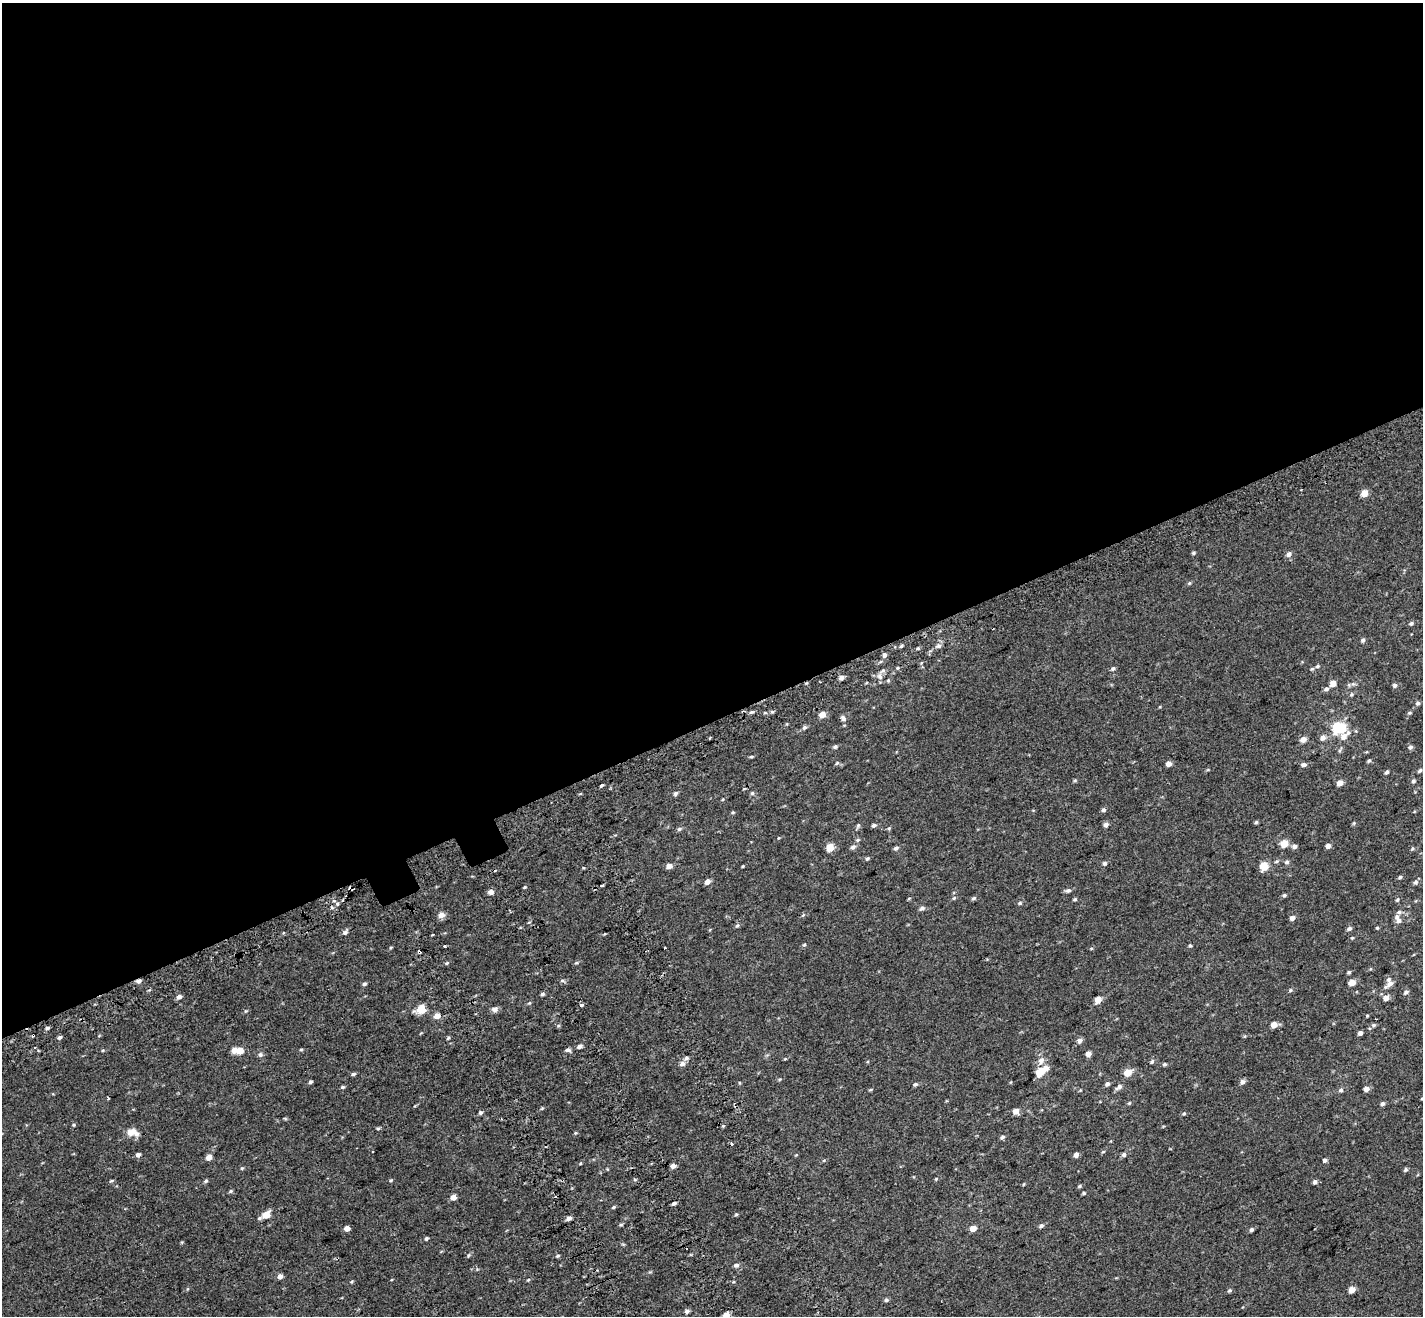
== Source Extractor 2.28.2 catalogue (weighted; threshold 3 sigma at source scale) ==
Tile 2 of 4 x 4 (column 2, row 1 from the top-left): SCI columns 1525-2945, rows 4187-5500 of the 5889 x 5690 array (HDU 1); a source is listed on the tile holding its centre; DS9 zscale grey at full resolution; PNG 1425 x 1318 px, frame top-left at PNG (2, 3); no overlay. Shown black and unused: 55% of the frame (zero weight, under 2 of 3 exposures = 6% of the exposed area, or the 3 px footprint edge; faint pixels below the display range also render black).
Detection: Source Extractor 2.28.2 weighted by HDU 2 'WHT'; one run over the whole footprint, this tile lists its part. Background 0.00116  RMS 0.0065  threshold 0.0294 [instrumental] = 3 sigma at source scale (4.5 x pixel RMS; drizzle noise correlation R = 1.50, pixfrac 1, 0.0396/0.0396 arcsec/px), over >= 5 px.
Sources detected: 222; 11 cosmic-ray / hot-pixel residue — not listed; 4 inside a brighter listed object's ellipse — not listed separately; the other 207 listed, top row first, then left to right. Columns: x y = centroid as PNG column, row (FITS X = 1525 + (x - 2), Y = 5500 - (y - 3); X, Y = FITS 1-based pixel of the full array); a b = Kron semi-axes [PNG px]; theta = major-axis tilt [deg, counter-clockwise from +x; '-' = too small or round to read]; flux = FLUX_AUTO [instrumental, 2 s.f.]
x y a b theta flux
1364 493 5 5 - 8.9
1193 553 5 4 - 0.84
1289 554 7 6 - 2.3
1189 583 5 5 - 0.78
1411 623 6 5 - 1.1
1363 640 5 4 - 1.4
901 646 5 4 - 0.84
938 646 7 5 27 1.6
918 648 4 4 - 0.74
884 655 6 5 - 1.9
1318 666 6 5 - 1.2
1113 668 6 4 34 1.3
880 676 7 6 - 2.5
841 677 6 4 25 2.1
888 680 5 4 - 0.72
1333 683 5 5 - 5.8
1353 684 6 5 - 1.2
1395 685 5 5 - 1.5
1326 689 6 5 - 1.7
1351 694 6 5 - 0.93
1418 703 5 5 - 1.5
772 712 6 4 0 0.85
1409 713 5 4 - 0.79
822 715 5 4 - 7.3
843 718 8 5 -53 1.9
804 727 6 5 - 1.4
1338 728 9 6 0 64
1344 736 18 8 41 5.7
1323 738 7 6 - 2.9
1303 739 6 5 - 4.7
835 747 6 5 - 1.2
1410 747 6 5 - 1.5
1340 749 10 3 62 1.1
751 757 5 3 - 0.8
1369 760 6 4 37 0.98
837 763 5 5 - 0.93
1169 763 4 4 - 4
1304 765 7 5 2 1.8
1420 770 6 4 44 1.1
1387 772 5 4 - 1.3
1075 781 6 4 1 0.7
1413 781 5 5 - 1.1
1339 783 5 5 - 4.9
602 785 4 3 - 1.7
675 793 6 5 - 1.3
752 793 6 5 - 0.97
1104 810 5 5 - 1.4
733 812 6 3 18 0.6
1256 822 5 4 - 0.9
1354 823 5 4 - 0.72
874 825 6 4 19 1.4
1106 825 6 5 - 2.2
858 826 9 4 66 1.1
889 828 5 4 - 0.79
679 829 6 5 - 1.2
858 840 7 5 22 0.94
1284 844 5 5 - 15
1294 846 5 5 - 2.5
1328 846 5 5 - 2.5
830 847 5 5 - 16
853 847 7 6 - 1.8
896 848 6 5 - 1.5
1412 848 5 4 - 0.75
867 858 6 4 35 0.92
1276 861 6 4 20 0.96
1287 862 6 6 - 1.4
1104 863 5 4 - 1.4
669 866 5 4 - 4.3
743 866 3 3 - 0.53
1264 866 5 5 - 19
1400 877 5 4 - 1
707 882 5 4 - 3.6
1415 882 7 6 - 1.5
602 885 4 3 - 4.3
525 887 4 3 - 0.68
351 888 6 3 -21 1.5
1068 890 7 5 14 1.5
490 892 5 4 - 3.7
1284 895 5 4 - 1.1
909 898 5 3 - 0.55
954 898 6 4 46 0.91
974 898 6 5 - 1.1
1075 899 5 4 - 0.84
1397 900 5 4 - 0.9
337 903 5 4 - 1.2
1020 903 5 4 - 1
922 908 6 5 - 1.6
441 915 5 5 - 5.1
803 915 5 4 - 0.72
1397 917 8 6 -78 2.2
1292 918 5 5 - 2.5
737 925 6 5 - 1
1349 928 6 4 30 1.4
1377 928 4 3 - 0.66
345 932 8 5 39 1.7
1352 938 4 4 - 0.6
804 945 5 4 - 0.75
1190 945 4 4 - 0.77
445 946 3 3 - 2
665 948 3 2 - 0.81
447 963 5 4 - 0.76
576 963 5 4 - 0.79
1349 972 5 4 - 0.9
138 981 6 5 - 2
1352 982 5 4 - 7
364 984 5 4 - 1.1
1390 984 9 7 44 3.4
1290 990 6 4 23 0.94
1406 992 6 4 39 1.5
542 994 5 4 - 1
179 997 6 5 - 2.3
1386 998 6 5 - 4
1098 1000 5 4 - 9.2
529 1003 5 4 - 0.67
581 1005 3 3 - 11
421 1009 6 5 - 23
494 1009 9 6 9 2.2
437 1016 5 5 - 5
1367 1016 4 4 - 0.53
1274 1025 5 5 - 6.3
1373 1025 6 5 - 1.2
47 1028 5 4 - 1.1
1360 1033 4 4 - 2.4
99 1036 5 3 - 0.49
1245 1036 6 3 71 0.58
59 1037 5 4 - 1.4
448 1038 5 4 - 0.76
1080 1041 6 6 - 2.6
579 1047 6 5 - 1.8
234 1050 5 5 - 4.4
301 1050 5 3 - 0.66
567 1050 7 4 2 1.7
240 1051 5 5 - 8.6
260 1054 7 6 - 1.6
1088 1054 4 4 - 4.4
686 1058 6 5 - 1.5
1041 1061 13 8 62 4
1152 1061 6 4 58 1.2
682 1064 7 6 - 2.4
1164 1064 5 4 - 0.88
1041 1071 13 6 36 10
1127 1073 5 5 - 11
353 1074 6 4 14 1.1
310 1082 4 4 - 1.1
1242 1082 7 6 - 2
915 1084 5 4 - 1.3
1107 1084 6 5 - 1.6
342 1087 5 4 - 0.92
1119 1087 11 5 32 1.9
1366 1089 5 5 - 4.1
870 1090 6 3 19 0.57
1341 1090 6 5 - 1.3
108 1098 3 3 - 1
1422 1098 5 3 - 0.54
1129 1103 6 3 44 0.69
1382 1104 5 5 - 1.5
542 1108 5 4 - 0.63
1016 1111 6 6 - 3.7
480 1113 5 4 - 1.1
1184 1113 5 4 - 0.7
285 1119 6 3 -20 0.61
74 1125 5 4 - 0.63
378 1128 5 4 - 0.78
134 1132 17 8 -34 4.1
575 1133 5 3 - 0.63
1002 1137 6 5 - 1.2
732 1144 3 3 - 2.3
1103 1152 5 3 - 0.56
138 1155 5 5 - 1.9
1076 1155 6 5 - 2
1124 1155 6 5 - 1.5
209 1157 5 4 - 5.5
1325 1160 5 5 - 1.4
673 1166 5 4 - 3.2
242 1168 5 4 - 0.63
1405 1170 5 5 - 1.1
936 1179 5 4 - 0.68
111 1181 6 4 29 0.75
205 1181 6 4 28 0.95
1315 1182 5 5 - 1.7
1024 1184 5 3 - 0.5
1080 1186 5 4 - 0.7
230 1191 6 4 23 0.91
1084 1193 4 3 - 0.83
453 1197 4 4 - 5.5
674 1203 5 4 - 1.4
613 1207 5 3 - 0.89
736 1214 5 4 - 0.68
266 1215 7 5 29 13
569 1218 6 4 28 2.2
621 1225 6 3 8 0.74
1041 1226 6 5 - 1.4
973 1228 5 4 - 7.6
347 1229 4 4 - 5.5
1251 1229 5 4 - 1.3
426 1239 4 4 - 0.91
468 1255 6 4 70 0.78
557 1256 6 4 17 0.87
736 1265 7 6 - 1.7
280 1276 5 5 - 3.2
528 1280 5 4 - 0.64
351 1282 5 4 - 0.61
1229 1290 5 5 - 1
1352 1290 5 4 - 7
886 1300 5 5 - 1.2
687 1311 6 5 - 1.7
726 1315 7 5 24 4.3
Overlapping masked pixels (flux is a lower limit): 3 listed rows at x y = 884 655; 351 888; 138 981
Isophote crosses this tile's border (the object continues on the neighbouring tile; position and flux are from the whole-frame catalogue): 2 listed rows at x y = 1422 1098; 726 1315